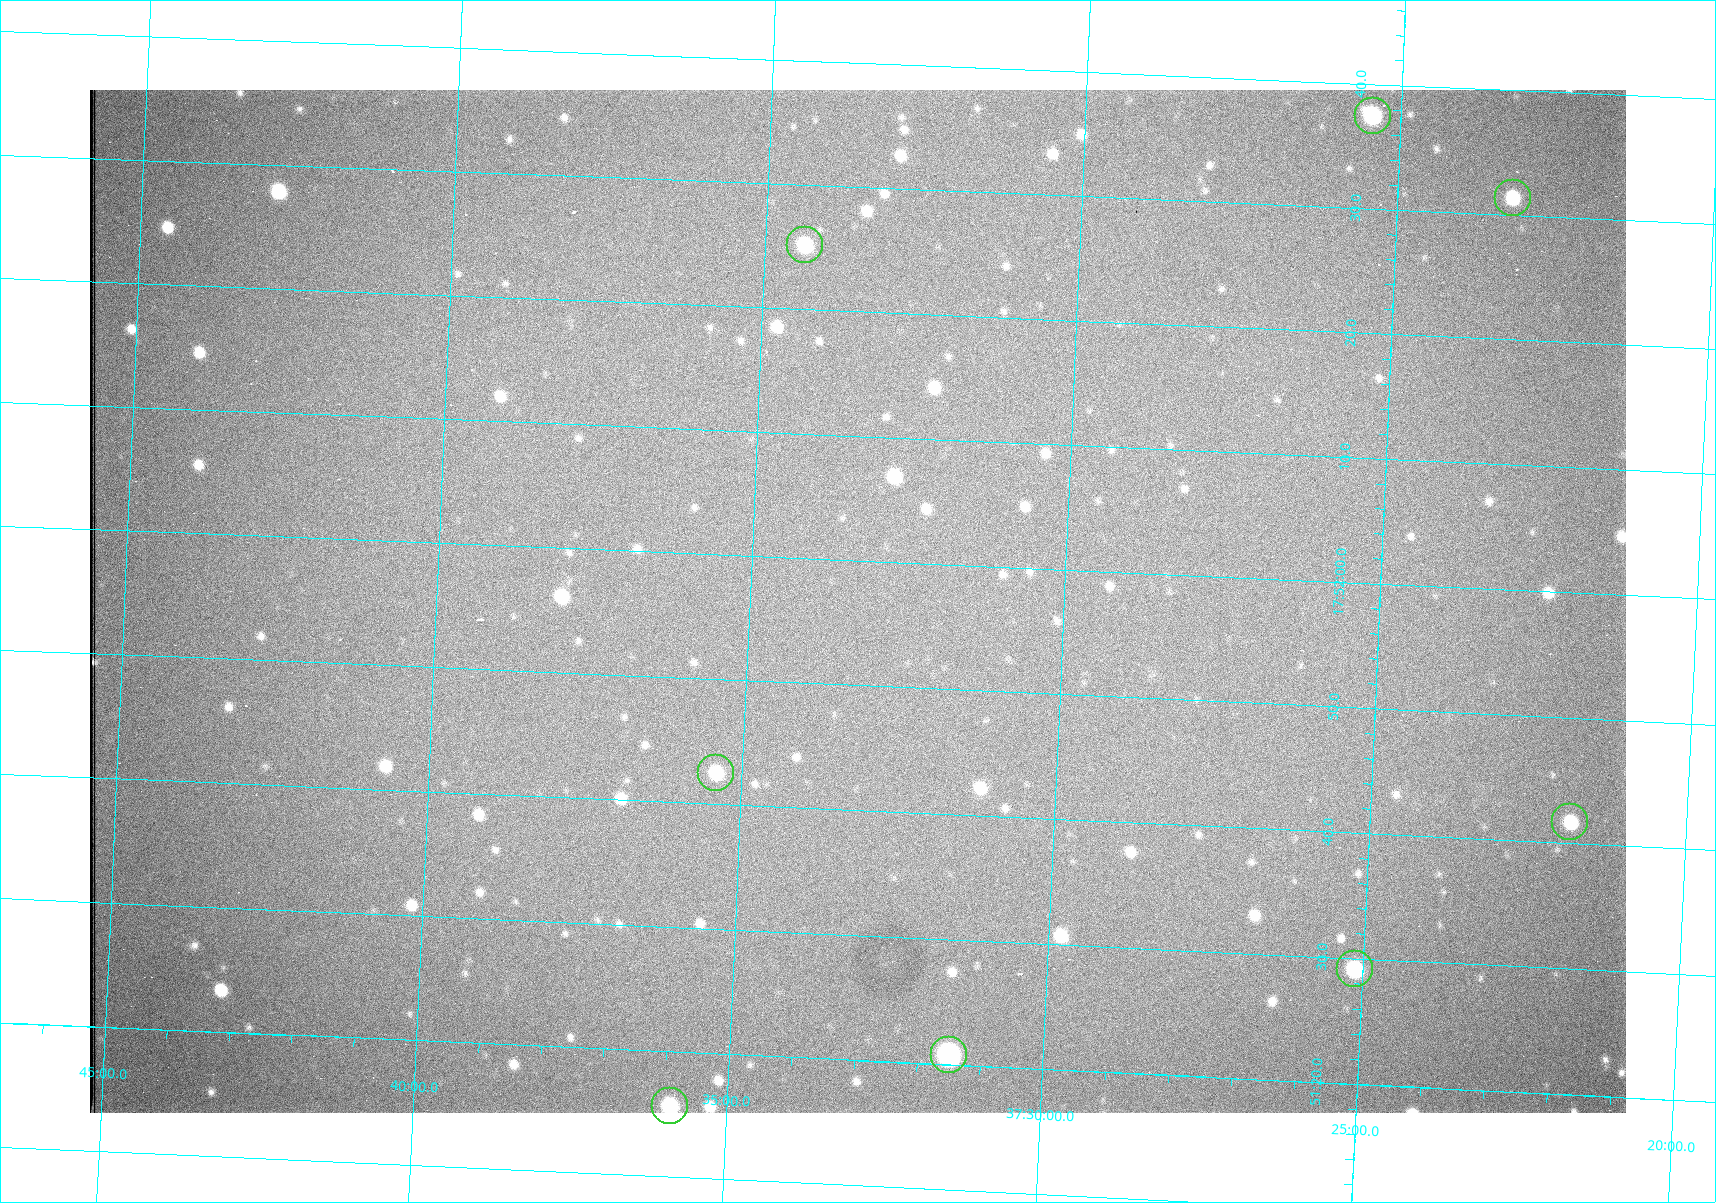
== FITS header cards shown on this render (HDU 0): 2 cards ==
NAXIS1  =                 1536 /fastest changing axis
NAXIS2  =                 1023 /next to fastest changing axis

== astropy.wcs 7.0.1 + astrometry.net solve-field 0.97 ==
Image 1536 x 1023 px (HDU 0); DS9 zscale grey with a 90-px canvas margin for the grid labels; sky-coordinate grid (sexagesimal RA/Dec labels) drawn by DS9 from the SOLVED WCS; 8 Tycho-2 reference stars matched to detected sources circled (green)
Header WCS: RA---TAN/DEC--TAN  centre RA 17:51:57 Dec +37:33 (267.99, +37.55 deg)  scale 0.958 arcsec/px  FOV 24.5' x 16.3'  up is +87 deg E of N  parity flipped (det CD > 0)
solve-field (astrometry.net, Tycho-2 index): VERIFIED the header's WCS against the Tycho-2 star catalogue (8 matches, 0 conflicts) and refined it, rather than solving blind
Solved WCS: RA---TAN-SIP/DEC--TAN-SIP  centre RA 17:51:57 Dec +37:33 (267.99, +37.55 deg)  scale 0.956 arcsec/px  FOV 24.5' x 16.3'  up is +87 deg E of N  parity flipped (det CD > 0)
The solver's refit moves the header's centre by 0.99 arcsec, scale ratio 0.9979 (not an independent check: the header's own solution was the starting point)
Tycho-2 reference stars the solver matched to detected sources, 8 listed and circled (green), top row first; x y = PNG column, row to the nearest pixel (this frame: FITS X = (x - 90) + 1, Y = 1023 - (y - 90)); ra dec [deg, ICRS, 3 dp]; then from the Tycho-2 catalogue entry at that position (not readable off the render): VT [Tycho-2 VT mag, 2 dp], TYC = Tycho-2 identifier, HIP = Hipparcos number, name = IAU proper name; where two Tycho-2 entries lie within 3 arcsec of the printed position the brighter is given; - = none
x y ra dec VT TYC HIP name
1373 116 268.156 +37.424 11.25 2620-712-1 - -
1513 198 268.131 +37.386 12.62 2620-526-1 - -
805 245 268.105 +37.573 11.82 3089-995-1 - -
716 773 267.927 +37.590 11.84 3089-1137-1 - -
1570 822 267.924 +37.364 11.94 2620-391-1 - -
1355 969 267.871 +37.419 11.35 2620-812-1 - -
949 1055 267.836 +37.525 9.96 3089-889-1 - -
670 1106 267.815 +37.598 11.54 3089-1081-1 - -